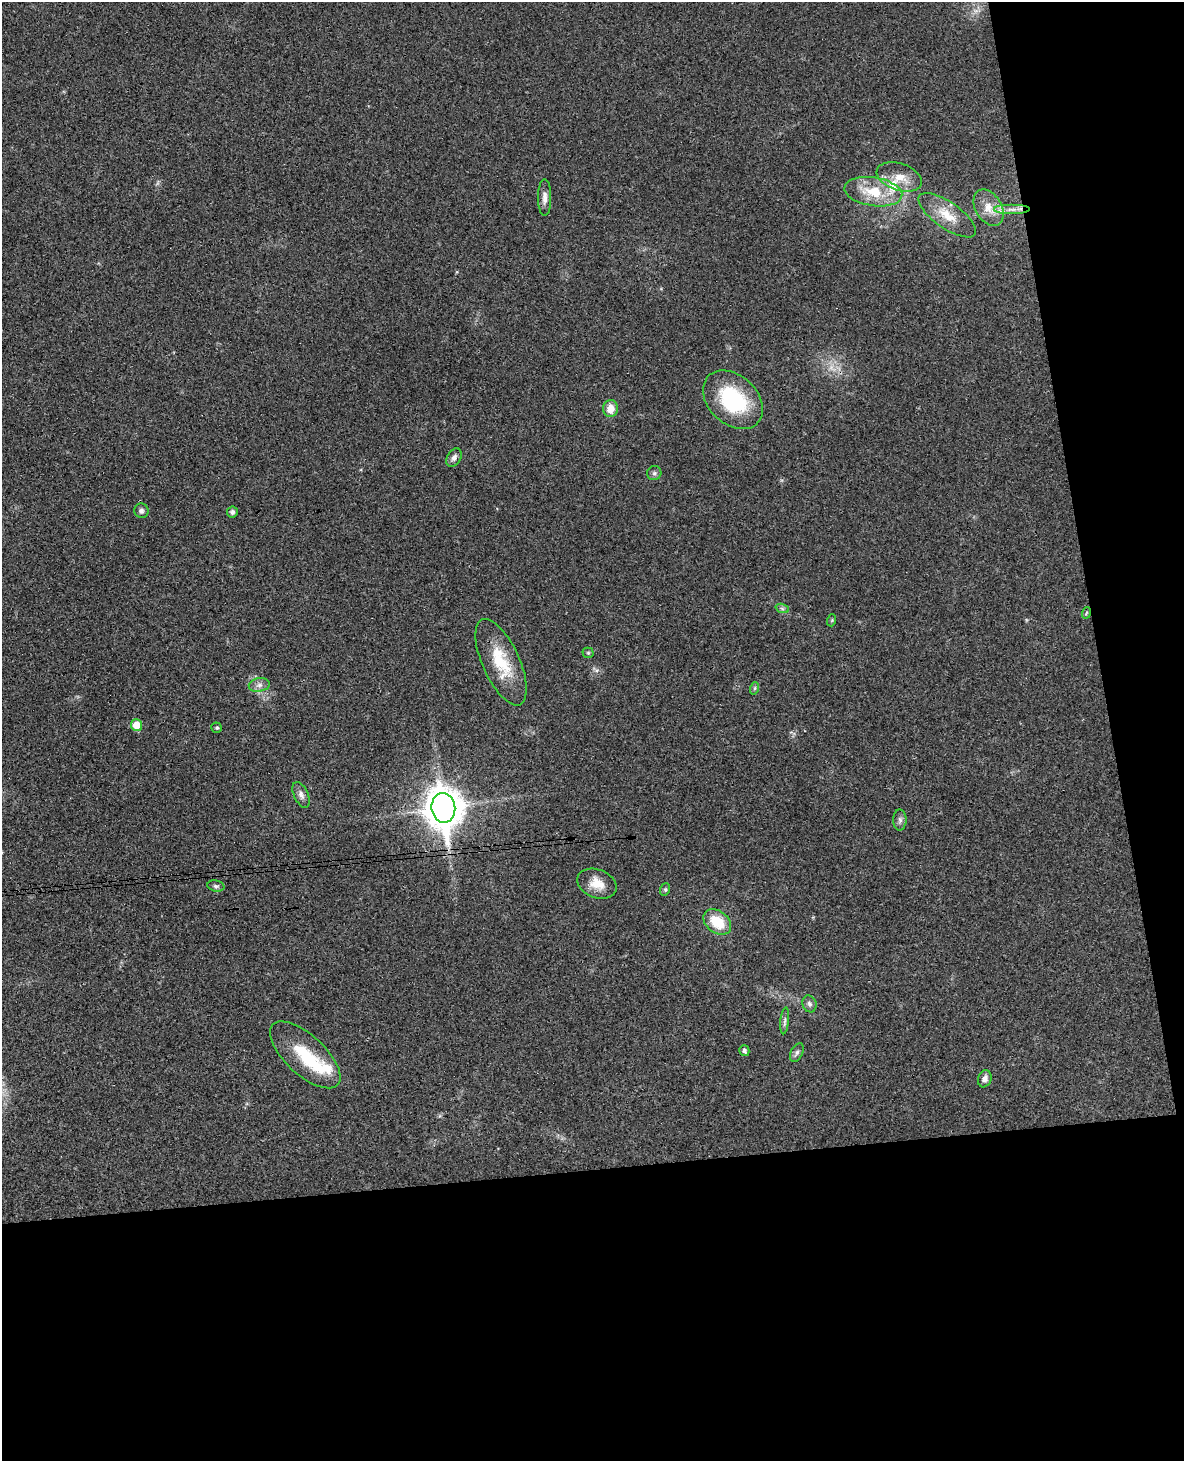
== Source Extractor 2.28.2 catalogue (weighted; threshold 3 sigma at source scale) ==
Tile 12 of 4 x 3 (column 4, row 3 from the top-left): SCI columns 3606-4787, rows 254-1712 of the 4844 x 4777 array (HDU 1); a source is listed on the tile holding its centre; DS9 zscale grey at full resolution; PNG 1186 x 1463 px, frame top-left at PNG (2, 2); each listed source drawn as its Kron ellipse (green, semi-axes under 4 px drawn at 4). Shown black and unused: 27% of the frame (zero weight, under 3 of 4 exposures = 6% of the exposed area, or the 3 px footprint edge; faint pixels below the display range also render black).
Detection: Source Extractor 2.28.2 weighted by HDU 2 'WHT'; one run over the whole footprint, this tile lists its part. Background 0.035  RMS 0.0042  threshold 0.0187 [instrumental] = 3 sigma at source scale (4.5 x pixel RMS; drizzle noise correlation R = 1.50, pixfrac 1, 0.05/0.05 arcsec/px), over >= 5 px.
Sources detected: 38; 1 too faint to see at this stretch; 1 inside a brighter object's white glare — neither listed nor drawn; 2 inside a brighter listed object's ellipse — not listed separately; the other 34 listed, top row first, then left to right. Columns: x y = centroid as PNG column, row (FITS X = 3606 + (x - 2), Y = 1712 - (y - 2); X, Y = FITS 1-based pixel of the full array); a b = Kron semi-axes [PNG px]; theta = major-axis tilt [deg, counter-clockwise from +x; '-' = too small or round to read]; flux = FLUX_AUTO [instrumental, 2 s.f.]
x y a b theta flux
899 177 23 13 -19 7
873 192 29 14 -9 13
545 197 18 6 -90 2.6
989 208 20 13 -59 6.8
1012 209 18 5 0 3.4
947 215 34 13 -35 9.8
733 400 34 24 -43 33
611 408 8 7 - 5
454 458 10 6 59 1.7
654 473 7 7 - 1.1
141 511 7 7 - 1.2
232 512 5 5 - 1.1
782 608 7 4 -19 0.91
1086 613 6 3 71 0.48
832 620 6 4 72 0.48
588 653 5 5 - 0.62
501 662 46 18 -66 18
259 685 10 6 10 2
755 688 6 4 71 0.67
136 725 6 5 - 7.1
217 728 5 5 - 0.75
301 795 14 7 -66 2.2
443 808 15 12 -83 960
900 820 10 6 -89 1.4
597 884 20 14 -22 6.4
216 886 8 5 -10 0.95
665 889 6 5 - 0.66
717 922 15 10 -37 12
809 1004 8 7 - 1.4
785 1021 13 4 84 1.3
744 1051 5 5 - 1.2
797 1053 10 6 62 1.2
305 1055 44 20 -43 21
985 1079 9 6 70 2.1